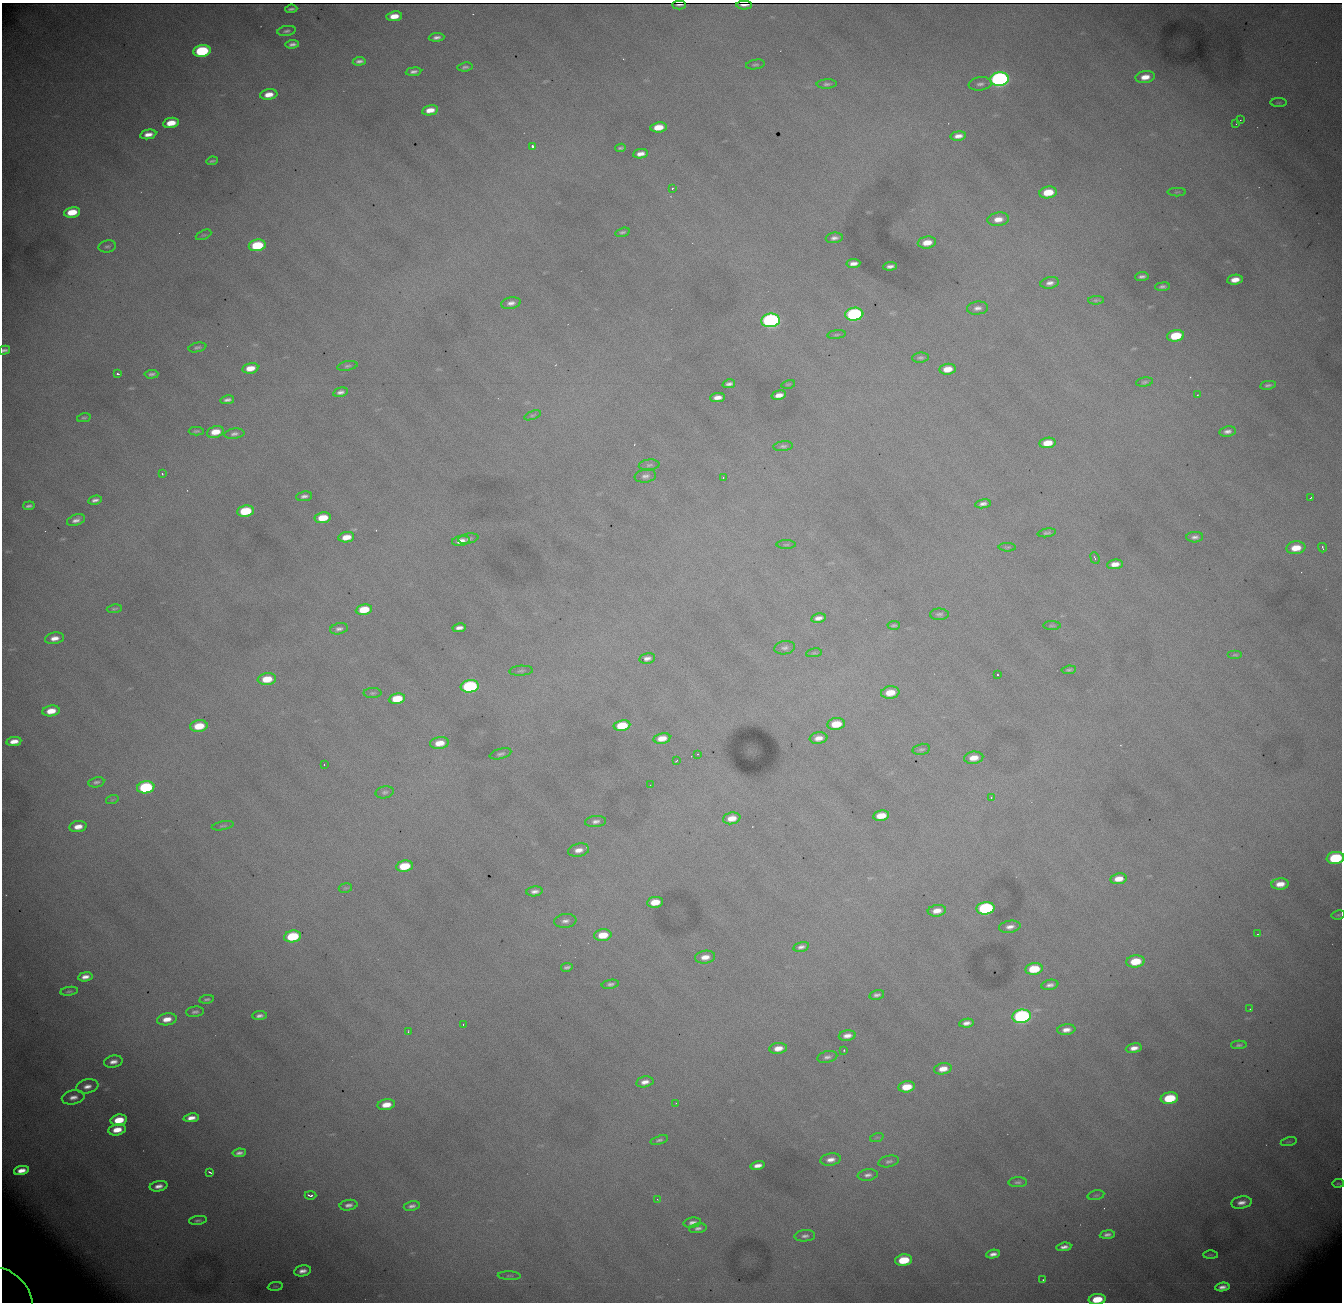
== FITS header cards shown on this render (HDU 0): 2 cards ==
NAXIS1  = 1340
NAXIS2  = 1300

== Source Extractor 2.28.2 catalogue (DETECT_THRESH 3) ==
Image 1340 x 1300 px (HDU 0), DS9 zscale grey, 1 PNG px = 1 image px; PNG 1344 x 1304 px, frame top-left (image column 1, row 1300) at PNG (2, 3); each listed source drawn as its Kron ellipse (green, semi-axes under 4 px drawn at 4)
Background 3580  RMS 36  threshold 108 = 3 sigma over >= 5 px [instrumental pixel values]
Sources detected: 236; all 236 listed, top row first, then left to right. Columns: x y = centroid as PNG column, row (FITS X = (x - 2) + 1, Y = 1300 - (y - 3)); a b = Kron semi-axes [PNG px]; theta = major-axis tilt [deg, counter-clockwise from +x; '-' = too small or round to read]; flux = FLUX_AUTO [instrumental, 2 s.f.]
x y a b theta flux
679 5 7 2 1 5.8e+03
744 5 8 2 -1 1.7e+04
291 9 6 3 7 5.6e+03
394 16 8 5 7 3.3e+04
286 31 9 5 10 6.5e+03
437 37 8 4 5 9.7e+03
292 44 7 4 7 9.4e+03
202 51 8 6 9 2.6e+05
359 61 6 3 7 8.2e+03
755 64 9 4 9 5.0e+03
465 67 8 4 7 6.0e+03
413 72 8 4 7 9.1e+03
1145 77 9 6 11 2.9e+04
999 79 9 6 7 1.1e+06
827 84 10 4 3 6.9e+03
980 84 11 6 7 1.0e+04
269 95 9 5 7 3.0e+04
1279 103 8 4 0 4.1e+03
430 110 8 5 10 2.7e+04
1240 120 4 3 - 1.7e+03
171 123 8 5 9 4.8e+04
1236 124 2 2 - 1.4e+03
658 127 8 5 8 4.3e+04
148 134 8 4 10 2.0e+04
958 136 8 4 6 1.7e+04
532 146 3 3 - 7.9e+03
620 148 5 3 - 4.5e+03
640 154 7 4 8 1.7e+04
212 161 6 2 7 4.4e+03
672 188 3 3 - 2.0e+03
1048 192 9 6 9 6.2e+04
1177 192 9 4 0 3.7e+03
72 212 8 5 10 6.2e+04
998 219 11 6 7 2.5e+04
622 232 7 4 15 5.6e+03
203 235 8 4 25 3.8e+03
834 238 8 5 8 1.1e+04
927 242 9 6 9 3.5e+04
257 245 8 5 9 1.4e+05
107 246 9 6 11 6.0e+03
853 264 7 4 8 1.5e+04
890 266 7 3 5 9.2e+03
1142 276 6 3 7 7.7e+03
1235 280 8 5 8 2.6e+04
1050 283 9 5 12 1.2e+04
1162 287 7 4 5 7.0e+03
1096 300 8 4 3 4.3e+03
511 303 10 5 10 1.3e+04
977 308 11 6 6 1.2e+04
854 314 9 6 7 4.5e+05
771 320 9 6 7 7.9e+05
836 335 9 3 7 3.7e+03
1176 336 8 5 9 9.6e+04
197 347 9 4 12 6.1e+03
4 350 6 4 14 7.4e+03
920 358 8 5 5 6.4e+03
347 366 10 4 12 5.7e+03
250 368 8 5 10 3.3e+04
948 369 8 5 7 3.6e+04
118 374 3 3 - 5.0e+03
151 374 7 4 4 6.9e+03
1144 382 9 4 10 5.2e+03
729 384 6 4 14 8.5e+03
788 384 7 3 13 2.4e+03
1268 385 8 4 9 6.6e+03
340 392 7 4 13 1.0e+04
779 395 7 4 13 1.7e+04
1197 395 2 2 - 1.4e+03
717 397 7 4 7 1.7e+04
227 400 7 4 11 8.7e+03
532 415 9 4 20 4.6e+03
84 418 7 4 11 4.3e+03
196 431 7 4 1 4.4e+03
1227 431 8 5 10 1.1e+04
215 432 8 5 20 4.2e+04
234 434 10 5 7 8.6e+03
1047 443 8 5 8 4.2e+04
783 446 9 5 6 6.2e+03
649 465 10 5 6 6.9e+03
162 474 4 3 - 2.6e+03
645 476 10 6 9 1.1e+04
723 478 3 3 - 1.9e+03
304 496 8 4 8 8.9e+03
1310 498 4 2 - 3.1e+03
95 500 7 4 12 9.5e+03
983 504 8 4 10 9.8e+03
29 506 6 3 8 6.3e+03
245 511 8 5 9 1.2e+05
323 518 8 5 8 5.9e+04
76 520 9 5 20 1.3e+04
1047 533 9 4 9 5.4e+03
346 537 8 5 8 3.4e+04
1195 537 8 5 3 9.4e+03
468 539 10 5 10 6.4e+03
461 541 9 5 9 2.3e+04
786 545 10 3 0 3.6e+03
1007 547 8 3 -3 3.0e+03
1296 548 9 6 8 4.8e+04
1322 548 5 2 - 3.1e+03
1095 558 6 3 -69 3.2e+03
1115 564 8 5 7 2.3e+04
114 609 7 3 8 4.2e+03
364 609 8 5 9 6.9e+04
939 614 9 5 0 6.7e+03
818 618 7 4 12 1.3e+04
894 625 6 3 5 4.7e+03
1052 626 9 3 0 3.5e+03
459 628 7 4 10 1.2e+04
339 629 9 5 12 8.9e+03
55 638 10 5 8 2.1e+04
785 648 10 6 10 9.1e+03
814 653 8 4 7 4.0e+03
1235 655 7 4 0 3.9e+03
647 658 8 5 10 1.1e+04
1069 670 7 4 6 4.5e+03
521 671 12 5 3 6.0e+03
997 674 3 2 - 3.4e+03
267 679 9 6 7 6.0e+04
470 686 9 6 8 3.6e+05
890 692 9 6 8 4.7e+04
372 693 9 5 1 5.3e+03
397 699 8 5 8 7.3e+04
51 711 8 5 9 4.0e+04
836 724 9 6 8 6.3e+04
199 726 9 6 8 6.9e+04
622 726 8 5 9 8.2e+04
662 738 8 5 10 3.0e+04
818 738 9 6 8 2.1e+04
14 741 7 4 8 2.3e+04
439 743 9 6 7 3.9e+04
921 749 9 5 12 5.8e+03
501 754 11 5 14 6.8e+03
697 754 2 2 - 2.0e+03
974 758 9 6 7 3.1e+04
676 761 3 2 - 3.1e+03
324 765 3 2 - 5.5e+03
96 782 8 5 10 6.7e+03
650 785 2 2 - 1.1e+03
146 787 9 6 9 2.7e+05
385 792 9 6 11 6.9e+03
991 797 4 3 - 2.6e+03
112 800 6 4 19 3.2e+03
881 816 8 5 9 4.5e+04
732 818 9 6 10 3.1e+04
596 821 10 5 5 1.0e+04
223 826 11 4 10 4.5e+03
78 827 8 5 8 2.6e+04
578 850 11 6 11 2.1e+04
1335 858 9 6 8 1.9e+05
404 866 8 5 9 9.3e+04
1118 879 8 5 8 2.9e+04
1280 884 8 5 5 3.0e+04
345 888 7 4 9 3.6e+03
535 891 8 5 7 1.1e+04
655 902 8 5 9 4.4e+04
986 908 9 6 8 4.4e+05
937 911 9 5 8 2.4e+04
1338 915 7 4 10 3.5e+03
565 921 11 7 6 1.2e+04
1010 927 11 6 9 1.5e+04
1257 934 2 2 - 1.3e+03
603 935 9 6 7 5.4e+04
293 936 8 6 9 1.5e+05
801 947 8 5 13 9.1e+03
705 957 10 6 8 2.4e+04
1135 961 9 6 7 7.2e+04
567 967 6 3 10 6.4e+03
1034 969 8 5 8 9.0e+04
85 977 7 4 11 1.6e+04
610 984 9 4 9 7.0e+03
1050 985 8 5 11 9.9e+03
69 991 9 4 9 4.9e+03
877 995 7 5 13 7.9e+03
207 999 7 4 10 5.4e+03
1250 1009 3 3 - 2.3e+03
195 1012 9 5 5 7.7e+03
259 1016 7 4 5 8.6e+03
1022 1016 9 6 9 6.5e+05
167 1019 10 6 9 2.8e+04
967 1023 7 4 6 1.3e+04
463 1024 3 2 - 3.9e+03
1066 1030 9 5 7 1.8e+04
408 1032 3 2 - 2.2e+03
847 1036 8 5 7 1.7e+04
1239 1045 8 4 3 5.8e+03
778 1048 9 5 7 2.6e+04
1134 1048 8 5 9 1.8e+04
844 1050 3 2 - 2.4e+03
827 1057 10 6 11 9.0e+03
113 1062 9 6 10 1.6e+04
943 1069 9 5 10 2.7e+04
645 1082 9 5 12 1.6e+04
87 1086 11 7 11 1.8e+04
907 1087 8 5 8 5.5e+04
73 1097 11 7 11 1.8e+04
1169 1098 9 6 10 1.2e+05
676 1103 2 2 - 1.2e+03
386 1105 9 5 9 3.4e+04
191 1118 7 4 8 1.9e+04
119 1120 8 5 11 6.4e+04
117 1130 8 5 11 3.8e+04
877 1137 7 4 18 4.0e+03
659 1140 9 4 18 6.2e+03
1289 1142 8 3 13 2.8e+03
239 1153 7 4 8 9.6e+03
831 1160 10 6 10 1.8e+04
889 1161 10 5 13 7.4e+03
758 1166 7 4 13 1.6e+04
21 1170 7 4 11 2.2e+04
210 1172 4 2 - 3.9e+03
868 1175 10 5 8 1.0e+04
1018 1182 9 5 1 6.5e+03
1338 1183 6 3 8 2.5e+03
159 1186 9 5 12 1.6e+04
310 1195 6 3 0 9.0e+03
1096 1195 8 4 13 4.2e+03
657 1199 3 2 - 1.4e+03
1241 1202 10 6 9 1.7e+04
348 1205 9 5 9 1.1e+04
412 1206 8 4 11 9.1e+03
198 1220 9 4 8 6.1e+03
692 1223 9 5 9 1.0e+04
698 1228 8 4 10 8.6e+03
1107 1235 7 4 6 9.6e+03
805 1236 10 5 5 9.6e+03
1064 1247 7 4 8 1.2e+04
993 1254 7 4 9 1.3e+04
1210 1255 7 4 0 2.7e+03
904 1260 8 5 9 9.5e+04
303 1271 8 5 11 1.6e+04
509 1276 11 3 -3 4.3e+03
1043 1280 3 3 - 2.0e+03
275 1286 7 3 8 3.1e+03
1222 1287 7 4 9 1.3e+04
7 1297 33 22 -53 6.2e+04
1097 1299 8 5 7 7.0e+04
At the frame edge (FLAGS 8, measured only in part): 4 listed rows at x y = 4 350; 1335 858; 7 1297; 1097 1299